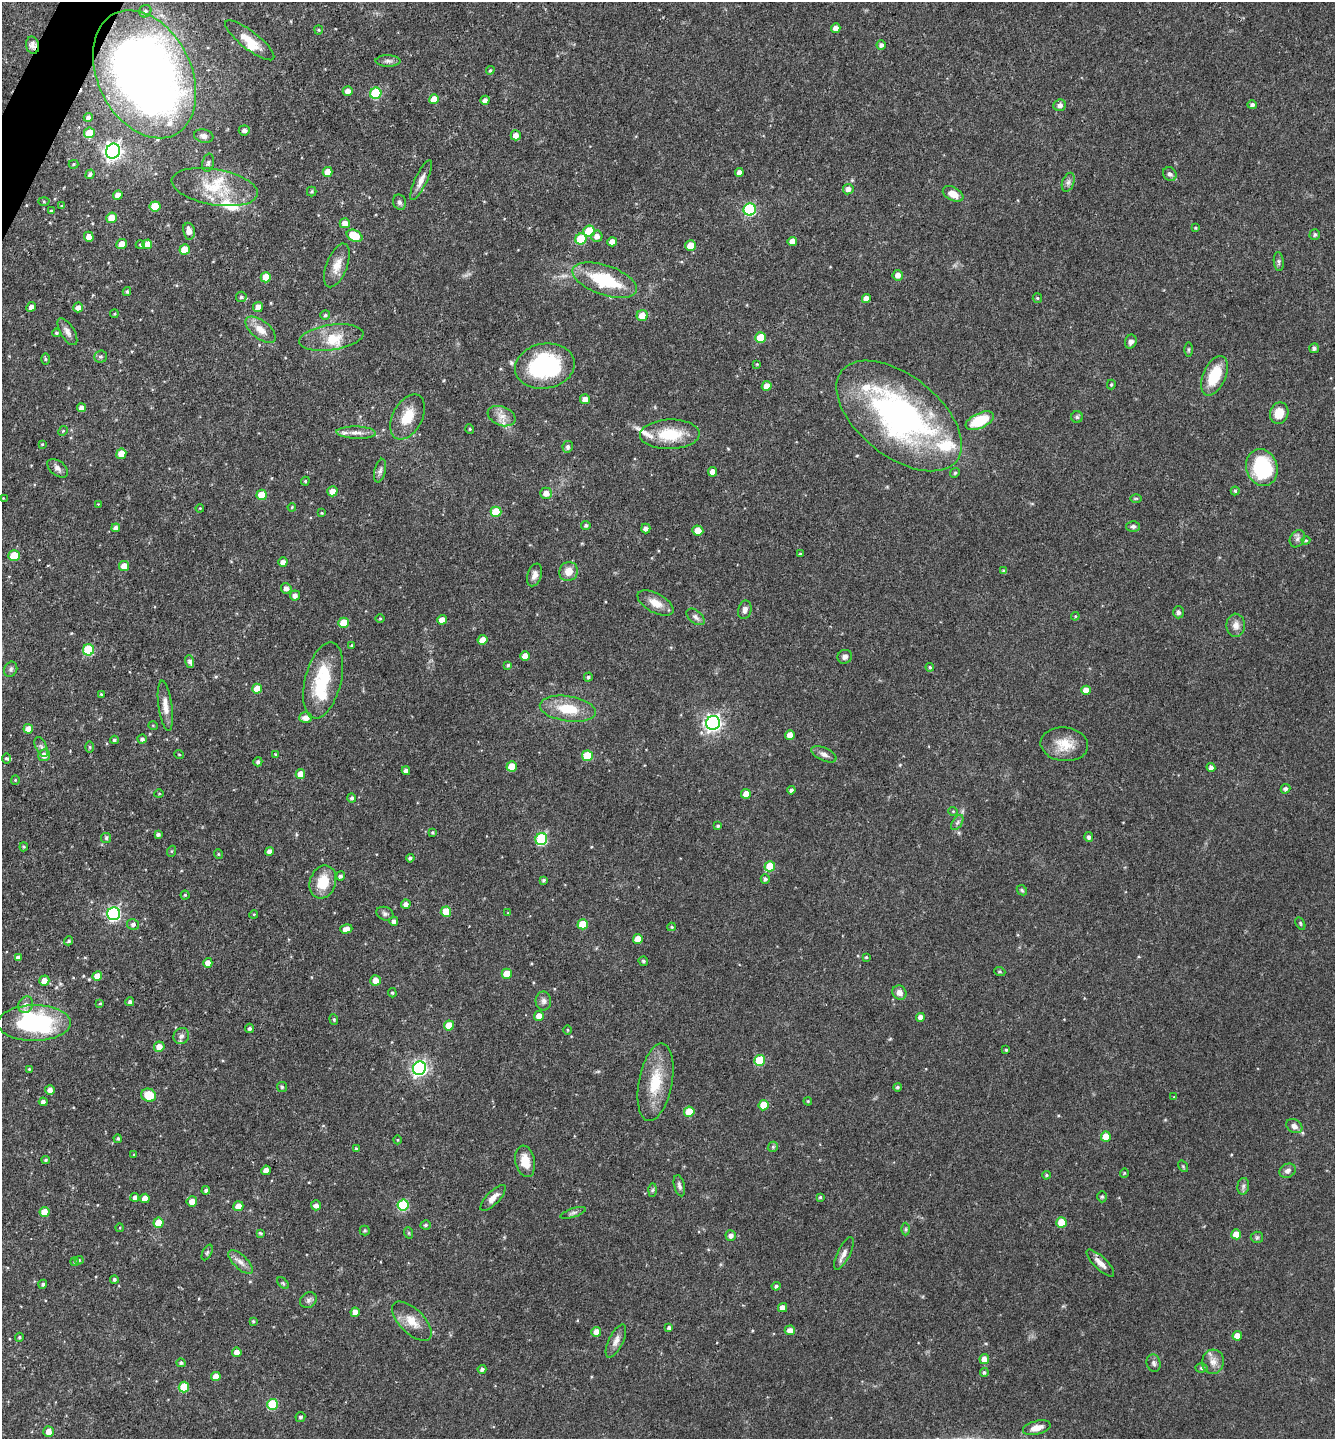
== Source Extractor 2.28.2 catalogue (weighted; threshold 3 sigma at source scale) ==
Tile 11 of 4 x 4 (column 3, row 3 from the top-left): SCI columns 2810-4142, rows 1437-2873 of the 5757 x 5746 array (HDU 1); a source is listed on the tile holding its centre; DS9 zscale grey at full resolution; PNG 1337 x 1441 px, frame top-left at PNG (2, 2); each listed source drawn as its Kron ellipse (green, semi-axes under 4 px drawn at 4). Shown black and unused: <1% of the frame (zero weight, under 3 of 4 exposures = <1% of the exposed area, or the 3 px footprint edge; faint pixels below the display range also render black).
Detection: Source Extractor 2.28.2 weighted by HDU 2 'WHT'; one run over the whole footprint, this tile lists its part. Background 0.0911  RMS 0.0041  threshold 0.0186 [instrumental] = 3 sigma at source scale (4.5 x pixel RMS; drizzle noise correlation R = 1.50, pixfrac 1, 0.05/0.05 arcsec/px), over >= 5 px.
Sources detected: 347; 2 inside a brighter object's white glare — neither listed nor drawn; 11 inside a brighter listed object's ellipse — not listed separately; the other 334 listed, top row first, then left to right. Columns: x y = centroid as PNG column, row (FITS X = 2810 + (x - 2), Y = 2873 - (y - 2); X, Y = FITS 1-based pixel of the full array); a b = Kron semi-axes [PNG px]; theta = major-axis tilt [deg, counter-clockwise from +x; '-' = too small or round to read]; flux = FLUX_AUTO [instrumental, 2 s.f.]
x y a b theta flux
145 11 6 6 - 1.1
836 28 5 4 - 2.5
319 30 4 4 - 0.52
250 40 30 9 -38 6.5
32 45 8 6 -79 1.5
881 45 4 4 - 1.3
388 61 12 6 0 1.4
490 70 4 4 - 0.57
145 74 68 46 -63 390
348 91 5 4 - 2.1
376 93 6 5 - 26
434 99 5 5 - 6
485 100 5 4 - 1.9
1060 105 6 5 - 1.4
1252 105 5 4 - 1.1
88 117 4 4 - 1.4
244 130 5 5 - 1.4
89 133 5 5 - 6.6
516 135 5 5 - 2.7
204 136 10 6 -12 1.9
113 151 7 7 - 160
208 163 9 5 79 1.3
73 164 5 4 - 0.56
328 172 5 5 - 4.1
739 173 4 4 - 2.1
90 174 5 4 - 0.92
1170 174 7 6 - 1.3
421 180 22 6 65 2.9
1068 182 10 6 69 1.4
215 187 43 18 -10 19
848 189 5 5 - 2.1
312 191 5 4 - 0.62
953 194 11 6 -27 4.5
118 195 5 4 - 3.8
44 201 5 3 - 0.47
399 202 7 6 - 1.2
62 206 3 3 - 0.55
155 206 5 5 - 11
750 209 6 6 - 40
51 211 3 3 - 0.63
111 218 5 5 - 5.3
345 223 5 5 - 3.5
1196 228 4 3 - 0.49
189 231 8 6 -80 2.9
589 231 6 5 - 12
1315 234 5 5 - 0.92
355 236 8 5 -27 11
597 236 5 5 - 2
89 237 5 4 - 3.4
581 239 6 5 - 13
792 241 5 4 - 3.4
612 242 5 4 - 3.5
122 244 5 5 - 4.2
147 244 5 5 - 4.8
140 245 5 4 - 0.6
691 245 5 5 - 5.6
185 249 5 5 - 6.6
1279 262 10 5 -83 0.98
337 265 23 10 69 5.2
898 275 5 5 - 2.5
266 277 5 5 - 7.4
605 280 33 15 -19 25
127 292 4 4 - 0.63
241 297 5 5 - 0.82
866 298 4 4 - 2.7
1037 298 5 4 - 0.45
31 307 5 4 - 1.7
78 307 5 5 - 2.2
258 307 5 5 - 2.9
114 314 4 3 - 0.43
325 315 5 5 - 0.72
642 315 5 5 - 5.1
260 330 18 9 -38 4.7
67 332 15 7 -59 2.3
56 333 4 4 - 0.64
331 337 32 12 8 9.3
760 337 5 5 - 10
1131 342 7 5 69 1.5
1314 348 5 5 - 1.1
1188 350 7 3 90 0.55
100 357 6 6 - 0.92
45 359 6 4 -89 0.55
757 364 4 4 - 0.38
545 366 30 22 10 45
1214 376 21 11 66 14
1111 385 5 4 - 0.56
767 386 5 4 - 4.2
585 399 5 5 - 3
81 408 4 4 - 2.1
1279 413 11 9 70 6.5
502 416 14 9 -21 3.5
899 416 73 40 -38 120
407 417 24 14 61 9.1
1077 417 6 6 - 0.68
980 421 15 7 24 15
470 429 5 4 - 0.54
63 431 5 4 - 0.52
356 433 20 6 -2 2.9
670 434 30 15 2 15
42 444 3 3 - 0.37
568 447 6 5 - 1.1
121 454 5 5 - 5.3
58 468 12 7 -40 1.8
1262 468 19 15 -72 31
380 471 12 5 77 1.4
713 472 4 4 - 3.2
955 473 5 4 - 0.53
305 481 4 4 - 0.44
332 491 5 5 - 3.5
1235 491 4 4 - 0.59
546 493 6 5 - 3.1
262 495 5 5 - 11
3 498 3 3 - 0.26
1136 498 6 4 1 0.49
98 504 3 3 - 0.26
292 507 4 3 - 0.47
200 508 4 3 - 0.33
496 512 5 5 - 13
322 513 4 3 - 0.33
586 525 4 4 - 0.8
1133 526 7 5 0 1
116 528 4 4 - 1.5
646 528 5 4 - 1.5
698 531 5 5 - 4.9
1297 539 9 7 59 1.4
1306 540 4 4 - 0.43
800 554 3 3 - 0.6
14 555 5 5 - 9.4
283 562 5 4 - 2.8
124 566 5 5 - 4.3
569 571 10 9 - 4
1004 571 4 4 - 1.1
535 575 12 7 71 2
286 588 5 5 - 1.9
295 595 5 5 - 1.9
655 603 20 9 -29 4.9
745 610 9 6 77 1.8
1178 612 6 5 - 1.1
1075 616 4 4 - 0.41
696 617 10 6 -39 1.5
380 619 5 3 - 0.38
442 620 5 4 - 3.9
344 623 5 5 - 9.9
1236 625 11 9 89 2.7
483 640 5 5 - 4.2
352 645 4 3 - 0.41
88 650 6 5 - 27
525 656 5 4 - 3.6
845 657 7 6 - 1.5
190 661 6 4 -71 1.4
508 665 4 4 - 0.61
930 667 4 4 - 0.52
11 669 8 6 66 1.1
588 677 4 4 - 0.8
323 680 39 18 76 22
257 689 5 5 - 4.9
1086 690 5 4 - 3.5
101 694 4 3 - 0.44
165 706 25 7 -82 4
568 709 28 12 -8 13
306 718 6 5 - 2.6
713 723 7 6 - 150
153 726 5 3 - 0.33
28 729 5 4 - 3.6
790 735 5 4 - 3.5
142 739 4 4 - 1.1
114 740 4 3 - 0.67
1064 744 24 17 -6 8.4
41 747 10 5 -65 1.2
90 747 6 4 -89 0.48
179 754 5 3 - 0.37
275 754 4 3 - 0.45
824 754 13 6 -25 1.9
44 755 6 6 - 2.9
587 756 5 5 - 14
6 758 5 4 - 0.67
258 762 5 4 - 1.1
512 766 5 5 - 6.8
1211 767 4 4 - 1.4
406 771 4 4 - 1.5
300 774 5 5 - 4.3
15 780 5 4 - 0.48
1285 789 5 4 - 1.1
791 790 4 4 - 1.2
159 794 5 3 - 0.32
746 794 5 4 - 4
352 798 4 4 - 1
953 811 4 4 - 0.42
957 823 8 5 59 1.1
718 826 4 4 - 0.66
432 832 3 3 - 0.46
158 834 4 4 - 1
1089 837 5 4 - 1.1
106 838 5 5 - 0.75
541 839 6 6 - 36
24 847 4 4 - 0.47
172 851 5 3 - 0.47
269 851 4 4 - 2
218 854 5 3 - 0.36
410 858 4 4 - 0.97
770 866 5 5 - 10
340 876 4 4 - 0.96
765 879 5 4 - 0.89
544 880 4 4 - 0.82
323 882 17 13 70 9.6
1022 890 6 4 -45 0.64
185 895 4 4 - 0.5
406 904 5 4 - 1.9
446 912 5 5 - 9.4
508 913 4 4 - 0.31
114 914 6 6 - 74
254 914 4 3 - 0.38
385 914 9 6 -21 1.1
394 921 4 4 - 1.4
1300 923 7 4 -60 0.5
133 924 6 5 - 1.3
583 924 5 5 - 8
672 927 4 4 - 0.54
346 929 6 4 16 2.7
638 939 5 5 - 4.8
69 941 4 4 - 0.68
866 957 4 3 - 0.44
18 958 4 4 - 1.5
643 961 5 4 - 0.69
208 963 5 4 - 3.3
1000 972 6 3 -19 0.47
507 974 5 5 - 6.9
97 976 5 5 - 4.8
375 980 5 5 - 3.3
44 981 5 5 - 3.6
392 993 5 4 - 0.54
899 993 7 7 - 2.4
543 1001 9 7 -89 1.6
130 1002 4 4 - 1.2
100 1003 4 3 - 0.41
26 1005 8 7 - 1.9
539 1016 5 5 - 3.1
920 1017 4 4 - 2.3
334 1019 5 4 - 0.58
34 1023 36 18 0 46
449 1025 5 5 - 7
249 1028 4 4 - 1
568 1030 5 3 - 0.4
181 1036 8 7 - 1.6
159 1047 5 5 - 3.9
1006 1050 4 3 - 0.54
759 1060 5 5 - 17
419 1068 7 6 - 110
29 1069 3 3 - 0.45
655 1082 39 16 79 15
282 1087 5 5 - 0.62
897 1087 4 4 - 0.69
50 1090 5 5 - 2.1
149 1095 7 6 - 8.9
1174 1097 4 4 - 0.35
808 1101 4 4 - 0.42
43 1102 4 4 - 1.5
763 1105 5 5 - 8.1
689 1112 5 5 - 9.2
1294 1126 8 6 -31 1.9
1106 1137 5 5 - 7.8
118 1139 4 4 - 0.61
398 1140 4 3 - 0.33
773 1147 5 5 - 0.65
356 1149 4 3 - 0.69
134 1155 4 4 - 0.41
46 1160 4 3 - 0.6
525 1161 16 9 -79 6.6
1183 1166 6 4 -56 0.55
266 1170 5 4 - 4.2
1287 1171 8 7 - 1.9
1124 1173 5 3 - 0.33
1046 1175 4 3 - 0.46
679 1186 11 5 -76 1.3
1243 1186 8 5 82 1.2
206 1190 4 4 - 0.93
652 1190 6 4 88 0.73
135 1197 4 4 - 1.5
820 1197 4 3 - 0.5
1102 1197 5 4 - 0.61
145 1198 4 4 - 3.9
493 1198 17 6 46 3.1
192 1201 5 5 - 3.5
316 1205 5 5 - 2
403 1205 5 5 - 30
238 1206 5 5 - 4.4
44 1212 5 5 - 6.1
573 1213 13 4 18 1.1
1061 1222 5 5 - 8.8
158 1223 5 5 - 6.5
426 1225 5 4 - 0.8
120 1228 4 3 - 0.33
906 1229 6 4 90 0.54
365 1230 5 5 - 0.68
260 1233 4 3 - 0.48
409 1233 6 3 -71 0.43
1236 1234 5 5 - 6.2
731 1235 5 5 - 1.8
1257 1237 6 5 - 0.8
207 1253 8 4 63 0.79
844 1253 18 6 63 2.3
79 1260 4 4 - 0.47
74 1262 4 4 - 0.53
241 1262 16 7 -44 2.6
1100 1263 18 6 -44 3.4
114 1279 4 4 - 0.77
283 1283 7 4 -46 0.64
43 1284 4 4 - 0.8
776 1286 4 4 - 0.96
308 1300 9 7 37 1.3
783 1308 5 4 - 3
355 1312 4 4 - 3.6
253 1321 4 3 - 0.53
412 1321 25 12 -45 6.5
669 1328 4 3 - 0.86
790 1330 5 5 - 2.6
596 1332 5 5 - 3.3
1237 1336 4 4 - 4
19 1337 4 4 - 0.51
616 1341 18 7 64 2.6
237 1352 5 4 - 2.4
984 1359 5 5 - 3.1
1213 1362 12 11 - 3.2
181 1363 4 4 - 0.73
1154 1363 9 7 -74 1.2
1202 1368 6 4 2 0.66
482 1369 4 4 - 1.1
984 1372 4 4 - 0.74
216 1376 5 4 - 4
184 1387 5 5 - 14
272 1404 5 5 - 22
300 1417 5 5 - 0.87
1037 1428 14 7 15 3.8
48 1432 5 5 - 3.1
Overlapping masked pixels (flux is a lower limit): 2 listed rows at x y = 32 45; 145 74
Isophote crosses this tile's border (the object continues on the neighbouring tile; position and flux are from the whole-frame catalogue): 2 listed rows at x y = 145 74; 34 1023